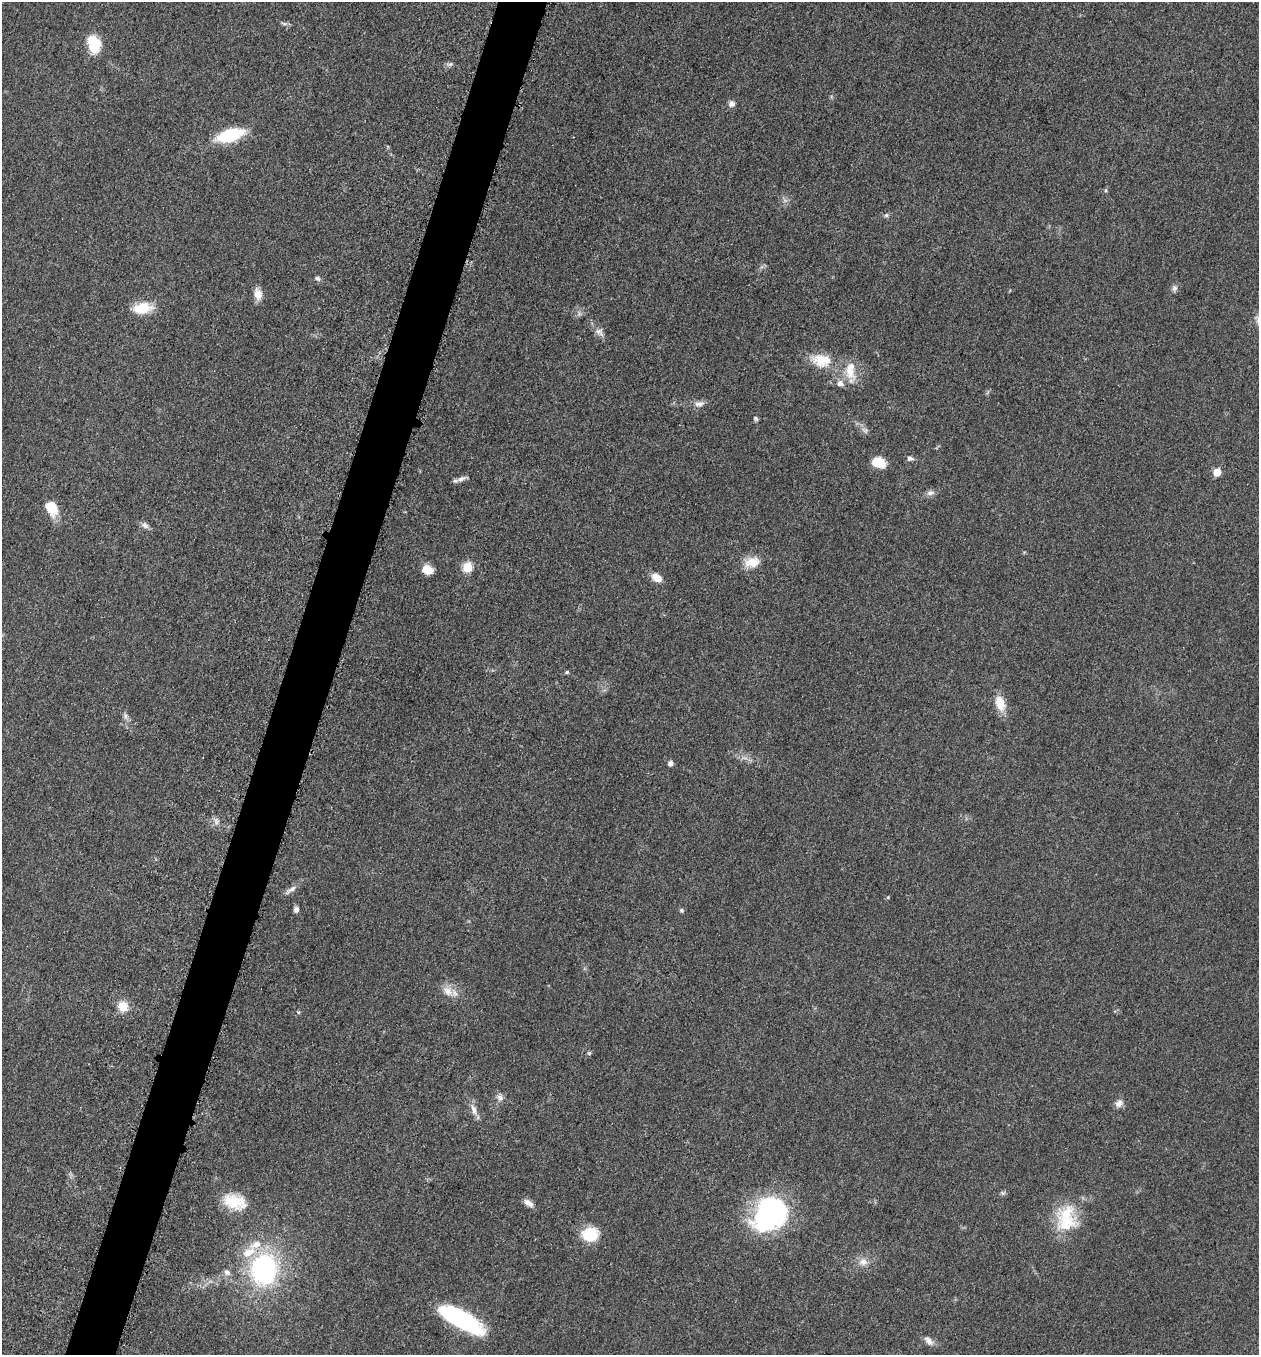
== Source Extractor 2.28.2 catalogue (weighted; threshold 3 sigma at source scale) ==
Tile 7 of 4 x 4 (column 3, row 2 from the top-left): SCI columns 2712-3968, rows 2723-4075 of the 5505 x 5461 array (HDU 1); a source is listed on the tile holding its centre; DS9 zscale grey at full resolution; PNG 1261 x 1357 px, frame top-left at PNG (2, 2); no overlay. Shown black and unused: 4% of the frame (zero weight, under 3 of 5 exposures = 3% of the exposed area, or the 3 px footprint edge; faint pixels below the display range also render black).
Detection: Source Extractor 2.28.2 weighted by HDU 2 'WHT'; one run over the whole footprint, this tile lists its part. Background 0.0606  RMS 0.0062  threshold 0.0279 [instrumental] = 3 sigma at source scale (4.5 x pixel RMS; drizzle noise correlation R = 1.50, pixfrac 1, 0.05/0.05 arcsec/px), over >= 5 px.
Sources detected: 62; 3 too faint to see at this stretch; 1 inside a brighter object's white glare — not listed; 4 inside a brighter listed object's ellipse — not listed separately; the other 54 listed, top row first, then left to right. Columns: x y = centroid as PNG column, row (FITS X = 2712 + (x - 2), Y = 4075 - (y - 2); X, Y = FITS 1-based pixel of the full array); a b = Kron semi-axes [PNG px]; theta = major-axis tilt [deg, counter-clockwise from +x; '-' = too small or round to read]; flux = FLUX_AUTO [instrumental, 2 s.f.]
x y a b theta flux
284 23 10 4 -11 1.4
94 44 21 14 -72 16
450 64 9 5 8 1.7
732 104 8 7 - 2.7
230 135 21 10 17 43
1106 190 5 3 - 0.77
886 215 6 5 - 1.2
317 278 7 5 -32 1.5
1174 288 9 7 78 2.2
258 294 15 9 -78 6.2
142 308 25 13 6 15
599 332 14 10 -46 3.9
821 360 28 17 -10 17
850 371 34 14 -76 12
699 404 14 9 11 3.6
756 418 6 5 - 1.2
865 430 10 7 -30 2.4
910 458 7 6 - 2
878 462 14 10 -15 12
1217 472 5 5 - 18
462 479 16 6 22 3
930 493 12 7 8 2.6
51 508 20 14 -61 12
145 525 11 7 -29 2.6
752 562 21 14 2 10
467 567 6 5 - 34
427 570 11 9 -12 9.1
657 578 11 8 -33 7.5
567 672 6 4 17 0.97
1000 704 20 11 -71 10
125 716 10 7 -61 2.3
670 763 6 5 - 2.7
216 821 11 6 -77 2.6
291 890 20 6 35 3.5
296 909 6 5 - 2.9
681 910 6 5 - 1.2
448 991 17 12 -46 7.4
123 1006 12 12 - 9.2
298 1012 5 4 - 0.7
589 1053 5 5 - 0.96
500 1098 9 8 - 2.8
1119 1103 11 9 48 3.5
474 1109 18 7 -73 4.5
1003 1193 8 6 0 1.3
234 1202 30 18 -16 19
528 1203 12 7 -35 4.2
772 1213 45 27 49 110
1065 1221 37 26 -25 29
590 1234 18 15 4 18
863 1262 13 11 7 5.6
264 1269 30 25 80 100
227 1272 8 7 - 2.7
461 1319 48 16 -29 77
929 1341 15 8 -48 3.7